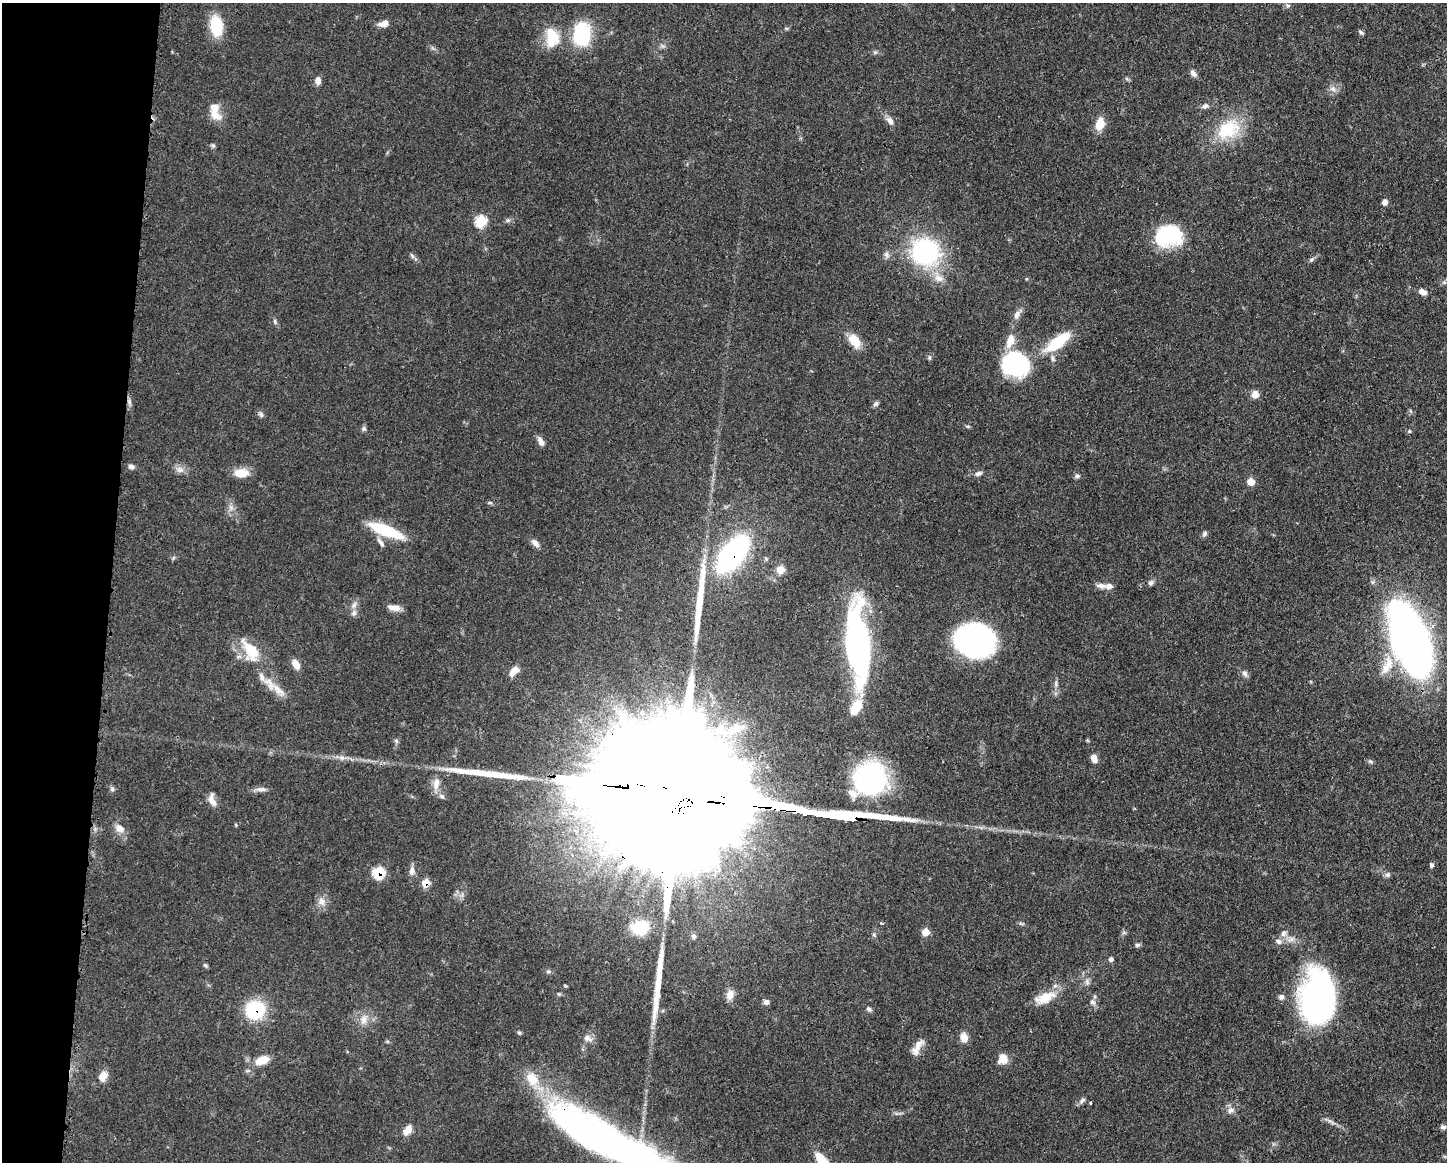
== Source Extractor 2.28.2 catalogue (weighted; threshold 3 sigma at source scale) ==
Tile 7 of 3 x 4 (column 1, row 3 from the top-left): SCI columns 113-1557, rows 1163-2322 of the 4671 x 4645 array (HDU 1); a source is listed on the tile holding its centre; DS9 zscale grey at full resolution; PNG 1449 x 1164 px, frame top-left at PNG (2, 3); no overlay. Shown black and unused: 8% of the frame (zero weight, under 3 of 4 exposures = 1% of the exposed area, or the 3 px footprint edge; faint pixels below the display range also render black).
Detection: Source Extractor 2.28.2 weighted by HDU 2 'WHT'; one run over the whole footprint, this tile lists its part. Background 0.0543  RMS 0.0032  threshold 0.0146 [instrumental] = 3 sigma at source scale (4.5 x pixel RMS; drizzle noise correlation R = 1.50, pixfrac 1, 0.05/0.05 arcsec/px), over >= 5 px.
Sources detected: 140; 6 inside a brighter object's white glare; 3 long thin detections or spike segments (spike, bleed or trail) — not listed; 14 inside a brighter listed object's ellipse — not listed separately; the other 117 listed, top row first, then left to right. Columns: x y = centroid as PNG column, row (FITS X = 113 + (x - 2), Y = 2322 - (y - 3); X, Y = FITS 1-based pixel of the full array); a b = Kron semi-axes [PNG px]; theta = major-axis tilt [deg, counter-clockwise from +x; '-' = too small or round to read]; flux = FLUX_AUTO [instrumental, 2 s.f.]
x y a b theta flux
1288 6 7 6 - 0.7
384 24 12 7 17 2.5
216 26 20 12 -82 13
1361 32 7 4 -37 0.64
582 34 21 15 86 24
552 38 26 20 65 9.1
875 52 7 4 1 0.6
1193 73 10 6 -44 1.3
318 81 8 6 -85 1.9
1333 89 9 8 - 1.6
1205 106 10 7 17 1.2
214 114 21 13 -39 4.2
890 121 11 7 -60 1.9
1100 124 11 8 75 6.3
1228 129 36 24 33 16
213 145 6 5 - 0.56
1385 202 7 6 - 1.3
508 220 6 5 - 0.64
480 221 7 6 - 19
1168 236 28 21 15 25
925 252 15 14 - 71
886 254 9 7 -46 1.2
412 256 8 5 -54 0.7
1311 260 6 4 2 0.59
939 278 14 9 -25 3
1444 282 7 4 -1 0.61
1423 292 10 6 -24 1.7
1017 314 16 7 53 1.9
275 321 8 4 -72 0.62
854 341 18 10 -53 5.6
1058 342 34 12 38 14
929 357 7 4 -90 0.49
1015 364 30 25 -21 30
1255 394 8 7 - 2.4
129 401 7 4 -72 0.76
876 404 8 6 40 0.78
261 415 8 5 -29 0.79
967 426 7 4 -1 0.44
364 429 7 5 69 0.66
1409 431 5 5 - 0.43
541 441 11 6 -65 1.8
131 467 8 6 -17 1.2
180 470 12 8 -16 1.8
241 473 18 10 1 4.6
978 473 10 6 20 1.1
1077 476 8 5 -1 0.72
1251 482 6 6 - 5.2
490 503 6 4 0 0.47
231 507 9 7 -89 1.5
386 530 40 10 -22 15
1204 534 8 6 63 0.81
380 542 16 6 -55 1.5
535 543 12 7 -49 1.6
733 554 30 15 51 82
780 569 6 6 - 6.6
1151 583 8 7 - 0.91
1101 586 16 7 -6 1.9
354 605 11 6 71 1.4
394 608 16 7 -9 2.5
973 639 34 25 -4 110
1411 640 60 26 -69 240
858 645 83 22 -86 84
251 651 33 16 -58 11
1389 663 21 10 -82 5.4
296 664 10 7 -64 3.2
514 671 13 8 46 2.9
1245 674 10 6 -66 1.1
1056 684 9 5 -83 0.94
278 690 25 9 -46 4.7
642 712 7 6 - 1
734 729 40 14 22 11
1094 758 9 6 -66 2.2
870 779 34 32 -88 47
436 784 17 9 78 3.2
112 789 6 6 - 0.68
261 789 14 6 -1 1.5
687 795 130 29 -8 48000
212 800 18 8 -74 2.4
120 828 13 10 -36 2.6
1431 865 6 6 - 0.65
412 871 12 7 82 1.7
379 873 7 6 - 16
1388 875 7 6 - 0.87
426 883 7 6 - 5.4
321 901 11 10 - 2.2
640 927 19 16 10 12
925 932 7 6 - 3.9
1283 933 10 8 76 1.7
693 936 7 6 - 0.94
1137 945 7 5 13 0.67
1111 959 6 5 - 0.87
205 965 7 4 -31 0.53
548 971 6 5 - 0.6
1087 982 9 6 -89 1
565 986 5 3 - 0.33
730 995 13 10 73 2.4
1281 997 7 6 - 1.3
1045 998 29 13 23 6.6
1318 998 52 33 -89 92
766 1002 6 6 - 1.2
1093 1002 8 7 - 1.1
869 1009 8 5 -50 0.84
255 1010 18 17 - 21
363 1020 12 9 83 2.5
519 1033 6 4 -43 0.47
964 1037 9 8 - 3.2
588 1038 14 7 -27 1.8
918 1045 20 9 46 2.7
1003 1059 13 10 57 3.4
262 1060 17 9 19 5.4
103 1076 13 9 69 3
1082 1100 10 6 48 1
1231 1110 10 8 42 1.6
1443 1127 7 5 -11 1
407 1130 14 7 56 3.1
612 1143 139 33 -28 160
822 1161 18 8 -50 8.6
Overlapping masked pixels (flux is a lower limit): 7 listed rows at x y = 733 554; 1411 640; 687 795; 379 873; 426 883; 255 1010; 612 1143
Isophote crosses this tile's border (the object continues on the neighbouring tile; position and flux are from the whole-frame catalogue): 2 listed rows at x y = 612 1143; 822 1161